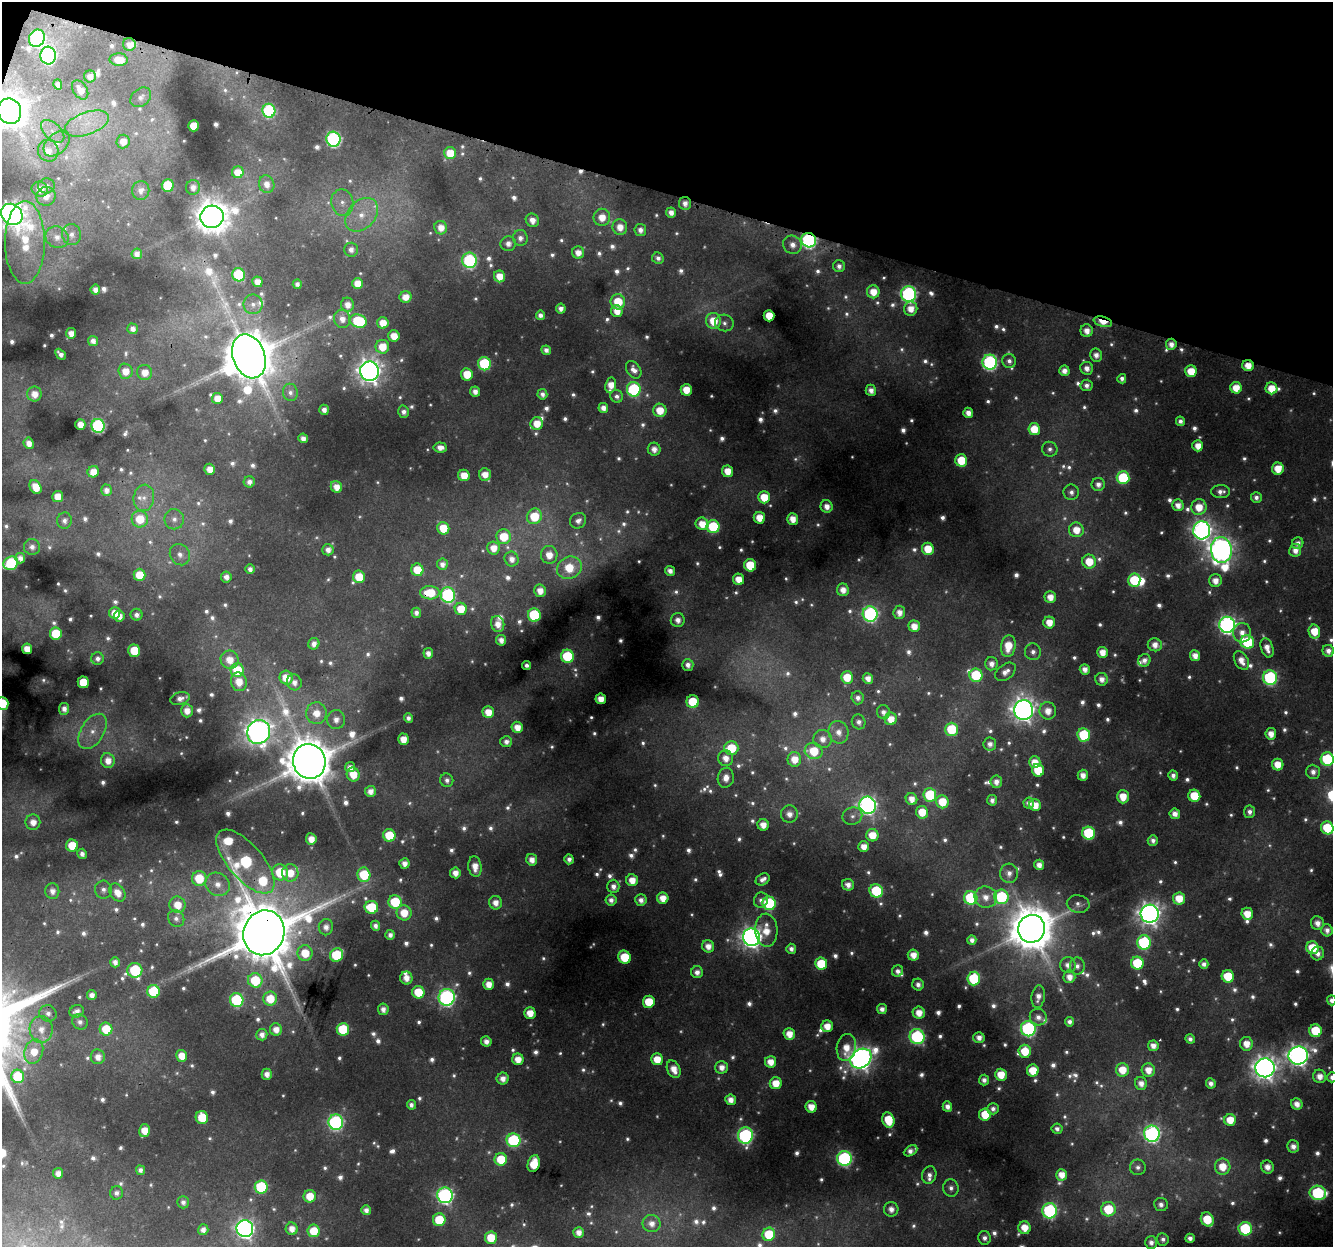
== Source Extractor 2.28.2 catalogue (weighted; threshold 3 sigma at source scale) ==
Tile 2 of 4 x 4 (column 2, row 1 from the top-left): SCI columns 1364-2694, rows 4061-5305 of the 5382 x 5583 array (HDU 1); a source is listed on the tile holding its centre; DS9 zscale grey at full resolution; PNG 1335 x 1249 px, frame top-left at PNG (2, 2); each listed source drawn as its Kron ellipse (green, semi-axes under 4 px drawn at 4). Shown black and unused: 15% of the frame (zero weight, under 3 of 4 exposures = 4% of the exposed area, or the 3 px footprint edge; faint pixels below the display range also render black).
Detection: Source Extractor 2.28.2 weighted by HDU 2 'WHT'; one run over the whole footprint, this tile lists its part. Background 0.0264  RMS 0.0038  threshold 0.017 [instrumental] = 3 sigma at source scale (4.5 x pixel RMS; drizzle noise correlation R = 1.50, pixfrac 1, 0.0396/0.0396 arcsec/px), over >= 5 px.
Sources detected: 1128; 183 too faint to see at this stretch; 1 inside a brighter object's white glare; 3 cosmic-ray / hot-pixel residue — neither listed nor drawn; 23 inside a brighter listed object's ellipse — not listed separately; of the other 918, all 500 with FLUX_AUTO >= 2.25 (the completeness limit of this list) listed and drawn (418 fainter detections not listed), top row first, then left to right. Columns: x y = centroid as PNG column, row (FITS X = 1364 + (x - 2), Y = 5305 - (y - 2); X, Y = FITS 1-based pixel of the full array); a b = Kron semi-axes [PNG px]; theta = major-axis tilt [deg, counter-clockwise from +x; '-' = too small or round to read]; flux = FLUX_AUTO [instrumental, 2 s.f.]
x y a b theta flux
37 38 9 7 61 99
129 44 6 6 - 4.2
48 56 9 7 -84 100
119 60 9 6 -3 7.6
90 76 6 6 - 3.2
58 84 5 4 - 2.8
80 90 11 7 -57 5.2
141 97 11 8 42 2.7
9 111 13 11 -71 1000
269 111 7 6 - 58
87 124 23 11 20 9.1
194 126 5 5 - 13
53 131 14 8 -43 3.8
333 139 7 7 - 100
123 142 7 6 - 5.4
57 143 15 10 43 4.1
48 151 11 10 - 5.7
450 153 6 6 - 11
238 172 6 6 - 8.4
267 184 9 7 -71 4.4
46 186 8 7 - 2.3
168 186 6 6 - 29
193 187 7 7 - 3.3
40 189 8 7 - 5.1
141 190 9 8 - 3.7
46 196 9 9 - 4.8
342 203 13 11 -79 4.9
685 203 6 6 - 3.4
671 212 5 5 - 3.8
12 214 11 9 -41 640
362 215 19 14 47 11
212 217 12 11 - 990
602 217 9 8 - 7.6
532 220 7 6 - 4.2
620 227 8 7 - 6.2
441 228 7 6 - 5.3
640 230 6 5 - 3.1
72 235 10 9 - 3.1
57 237 12 10 -29 4.6
520 238 8 7 - 3
809 240 7 7 - 120
25 242 41 20 -90 31
508 244 8 7 - 3.3
792 245 9 9 - 4.5
351 250 7 7 - 2.9
578 253 6 6 - 4.9
137 254 5 5 - 3.1
658 258 6 5 - 2.3
469 260 8 7 - 69
839 266 6 6 - 2.7
239 275 6 6 - 42
499 276 6 5 - 7.8
257 282 5 5 - 4.6
358 283 6 5 - 7.5
297 284 4 4 - 2.3
95 290 5 5 - 3.3
873 292 6 6 - 7.9
909 294 8 7 - 120
405 297 6 6 - 5.7
618 302 7 7 - 15
253 304 10 9 - 3.1
347 305 7 6 - 4.5
561 308 5 5 - 3.1
911 309 7 6 - 6.6
617 311 6 5 - 6.3
540 315 4 4 - 2.7
769 316 5 5 - 10
342 319 9 8 - 4.3
358 321 8 6 -15 30
713 321 8 7 - 11
1103 322 9 5 -14 12
383 323 6 5 - 7.5
724 323 9 8 - 2.4
133 329 5 5 - 3.1
1087 331 6 6 - 5
71 333 5 5 - 4.6
394 336 6 5 - 7.3
93 341 5 5 - 3
1171 344 5 5 - 4
382 347 7 6 - 9.9
546 350 5 4 - 3
60 354 6 4 -46 2.3
1096 355 6 6 - 3.5
249 356 22 16 -70 2900
1009 361 7 6 - 2.5
990 362 7 7 - 110
484 364 6 6 - 42
1248 366 6 5 - 7.1
1087 368 6 6 - 3.5
634 370 10 6 -55 3.7
125 371 7 7 - 7.2
369 371 10 9 - 500
1064 371 5 5 - 4.1
1191 371 6 6 - 11
145 373 7 7 - 6.8
467 374 6 6 - 12
1122 379 5 4 - 2.3
611 385 8 5 81 6.9
1086 385 6 5 - 2.7
1236 388 6 5 - 9.1
1271 388 6 6 - 11
634 389 7 7 - 52
686 390 6 5 - 9.4
871 390 5 5 - 3.7
290 392 9 7 -80 2.3
475 392 5 5 - 3.5
34 394 7 7 - 5.4
542 394 5 5 - 2.4
617 396 6 6 - 2.4
217 398 5 5 - 6.6
603 408 5 5 - 4
324 410 5 5 - 3.2
660 410 7 6 - 10
404 412 6 5 - 2.6
968 413 5 5 - 4.1
1180 421 5 4 - 2.3
537 424 6 6 - 7.7
80 425 5 5 - 5.9
98 426 7 6 - 86
1034 429 6 6 - 11
303 438 5 4 - 3.3
29 443 5 5 - 4.4
1198 446 5 5 - 6.1
440 447 7 5 -4 3.9
654 449 6 6 - 4.4
1050 449 8 7 - 2.2
961 460 6 6 - 17
210 469 5 5 - 5.6
1278 469 6 6 - 9.5
727 471 6 5 - 8
93 472 6 5 - 7.3
485 474 6 6 - 5.5
464 475 6 5 - 8.5
1123 478 6 6 - 38
249 482 5 5 - 3
1098 484 6 6 - 3.2
35 487 7 5 -59 9.4
336 487 6 5 - 5.6
106 490 5 5 - 3.3
1071 492 8 7 - 2.5
1221 492 9 6 2 3.2
58 496 5 5 - 7.3
764 497 6 6 - 12
1256 497 5 5 - 2.3
144 498 13 10 81 4.5
1178 505 6 5 - 4.3
827 506 6 6 - 4.5
1199 507 8 7 - 9.9
534 516 8 7 - 18
759 518 6 5 - 8.5
140 519 8 8 - 13
174 519 10 9 - 3.4
793 519 6 5 - 6.3
64 521 8 7 - 2.5
578 521 8 7 - 3.2
702 524 6 6 - 8
713 527 6 6 - 32
443 528 6 6 - 12
1076 530 7 7 - 8.7
1202 530 9 8 - 260
504 537 7 7 - 13
1298 543 6 5 - 3.1
32 547 8 8 - 2.9
493 548 6 6 - 6
928 549 6 6 - 12
328 550 6 5 - 3.6
1221 550 13 10 -86 430
1295 550 6 6 - 4.2
180 555 11 9 -56 3.8
549 555 9 8 - 7.3
20 558 5 5 - 3.1
511 559 7 7 - 4
1089 562 7 6 - 12
11 563 7 6 - 47
442 564 5 5 - 3.1
750 565 6 6 - 20
569 568 13 11 25 17
250 569 5 4 - 2.8
417 570 6 6 - 13
670 571 5 5 - 3.1
140 575 6 6 - 13
226 577 5 5 - 3.1
359 577 6 6 - 14
738 579 6 5 - 7.2
1134 580 6 6 - 30
1215 581 6 6 - 5.4
843 590 6 6 - 5.1
540 591 6 6 - 5.7
430 593 10 6 -1 15
448 595 8 7 - 95
1050 597 6 6 - 6
461 609 6 6 - 10
899 612 6 6 - 4.5
115 613 6 5 - 6.8
416 613 5 5 - 2.6
870 614 8 7 - 110
136 615 6 6 - 2.3
534 615 6 6 - 42
119 616 5 5 - 4.4
678 620 7 7 - 3.8
1049 622 6 6 - 7.2
498 624 8 6 -74 5.3
1227 625 8 7 - 220
914 626 5 5 - 6.3
1314 631 7 5 -77 12
1242 633 9 9 - 5.1
56 634 6 6 - 21
501 640 5 5 - 3.4
1247 642 7 6 - 41
314 644 6 5 - 3.3
1155 645 7 6 - 4.9
1008 646 11 7 83 13
1267 648 10 6 -72 5.2
27 649 5 5 - 7.5
134 651 6 6 - 17
1328 651 6 6 - 3.5
1033 652 8 8 - 2.7
1102 652 5 5 - 6.1
428 653 5 5 - 3.4
567 656 6 6 - 30
1195 656 5 5 - 5
97 658 6 6 - 2.6
230 660 9 8 - 7.8
1144 660 6 6 - 3.2
1241 660 10 6 -60 5.7
991 664 6 6 - 4
527 665 4 4 - 2.3
688 665 6 5 - 3.3
1085 669 5 5 - 3.7
237 670 7 6 - 18
1005 672 11 7 37 4.1
976 675 7 6 - 29
847 677 6 6 - 12
286 678 7 6 - 11
868 678 5 5 - 4.3
1270 678 7 7 - 84
1102 679 6 6 - 3.9
83 682 6 5 - 16
239 682 9 8 - 8.9
294 682 8 7 - 3.6
858 698 6 6 - 2.6
180 699 10 6 14 3
601 699 5 5 - 6.6
693 702 6 6 - 21
2 704 6 6 - 21
64 709 6 5 - 3.5
1024 710 10 9 - 440
187 711 7 6 - 5.2
1048 711 9 8 - 6.1
488 712 6 5 - 7.9
883 712 7 6 - 2.8
316 713 11 10 - 8.2
408 718 5 4 - 2.3
891 719 6 6 - 7.5
336 720 9 9 - 4.1
859 722 7 6 - 2.6
517 727 6 5 - 6.5
951 729 6 6 - 26
92 731 19 11 58 7.9
259 732 12 11 - 570
838 732 11 10 - 5.1
1271 734 5 5 - 5.8
1084 735 6 6 - 31
403 739 6 5 - 7.2
823 739 9 9 - 4.7
506 742 6 5 - 2.7
990 744 6 6 - 3.2
731 748 7 7 - 16
814 751 9 8 - 16
726 758 8 7 - 5.4
794 759 7 7 - 8.1
1327 759 7 6 - 41
108 761 7 7 - 5.5
309 761 17 16 - 2700
1035 762 6 6 - 6.5
1278 765 6 5 - 9
350 767 5 5 - 3.7
1038 770 6 6 - 19
1313 772 7 7 - 3.3
353 774 7 6 - 9.9
1083 775 5 5 - 4.6
1173 775 5 4 - 2.6
726 778 10 8 81 5.4
447 780 7 6 - 2.5
996 782 6 6 - 3.7
370 791 5 5 - 3.9
930 795 6 6 - 27
1194 796 6 6 - 18
1123 797 7 6 - 8.8
911 799 6 5 - 5.3
992 800 5 5 - 2.5
942 802 6 6 - 14
1029 803 5 5 - 3.3
868 805 9 8 - 200
1035 805 6 5 - 8
922 812 6 6 - 11
1249 812 6 5 - 2.6
789 814 9 8 - 4.3
1175 814 5 5 - 4.2
852 816 10 8 20 2.3
33 822 7 7 - 5.5
763 825 6 5 - 5.9
1327 828 6 6 - 24
1089 833 6 6 - 41
389 835 6 6 - 19
872 835 6 6 - 9.5
311 839 5 5 - 5.9
1153 840 5 5 - 2.6
72 846 6 6 - 15
864 847 5 5 - 5.8
82 854 5 5 - 3
569 859 5 4 - 2.8
532 860 6 5 - 4.8
245 862 39 17 -49 98
404 863 5 5 - 4
1039 865 5 5 - 4.2
475 867 10 6 -82 6.3
280 872 8 7 - 20
290 873 8 8 - 9.6
455 873 5 5 - 4.5
1009 873 9 9 - 3.7
364 875 7 6 - 25
199 878 7 7 - 17
763 879 7 5 30 3.1
632 880 6 6 - 7
218 884 13 11 -35 6.3
848 885 6 5 - 3.9
613 886 6 6 - 3.6
103 890 9 8 - 2.5
52 891 8 7 - 3.6
876 891 7 6 - 31
117 893 10 7 -55 6.6
986 897 11 10 - 5.4
1001 897 7 7 - 50
663 898 6 5 - 7
971 898 7 6 - 46
1179 898 6 6 - 10
611 900 5 5 - 3
641 900 6 5 - 3.3
761 900 8 7 - 2.5
395 902 7 6 - 24
495 903 7 6 - 4.7
769 903 7 6 - 53
1078 904 11 8 -12 2.4
177 905 8 8 - 8.9
371 907 7 6 - 21
404 913 7 7 - 9.9
1150 914 9 9 - 430
1247 914 6 5 - 8.8
176 919 9 7 -48 2.6
1317 923 7 6 - 4.6
375 926 5 4 - 2.7
326 927 8 7 - 3.9
1031 929 14 13 - 2100
766 930 16 11 -86 9.7
1327 930 6 6 - 3.5
264 933 23 20 69 5400
390 935 5 5 - 2.8
751 937 9 8 - 350
972 940 5 4 - 3
1144 942 7 7 - 56
708 946 6 6 - 4.9
1312 948 6 6 - 18
791 949 5 5 - 2.6
305 953 8 7 - 12
1318 953 7 6 - 3.6
337 955 7 6 - 33
913 955 5 5 - 5.8
624 957 7 6 - 21
115 962 5 4 - 3
1137 963 6 6 - 28
821 964 6 6 - 20
1204 964 5 4 - 2.5
1068 965 8 8 - 4.1
1077 966 8 7 - 2.7
135 970 7 7 - 43
898 971 6 5 - 2.6
697 972 6 6 - 3.5
1228 976 6 6 - 19
1069 977 6 6 - 4.9
406 978 6 6 - 4.8
974 978 7 6 - 41
255 980 7 7 - 22
489 984 6 5 - 6.1
918 985 6 5 - 3.1
153 991 6 6 - 32
418 992 6 6 - 16
92 995 5 5 - 3.4
447 997 8 8 - 180
1038 997 11 6 81 4.4
270 999 7 7 - 12
237 1000 7 6 - 41
1332 1000 5 5 - 2.9
649 1002 6 6 - 16
383 1009 5 5 - 3.5
882 1009 5 5 - 3.1
77 1011 7 6 - 3.6
48 1013 9 8 - 3.1
530 1013 6 5 - 8.5
919 1013 6 6 - 6.7
1038 1017 8 8 - 3.6
80 1022 8 7 - 2.7
1070 1022 4 4 - 2.5
827 1026 6 5 - 7.3
41 1029 13 11 -87 7.4
106 1029 6 6 - 16
276 1029 6 6 - 5.2
343 1029 6 6 - 25
1028 1029 7 7 - 110
1315 1031 6 6 - 23
789 1034 6 5 - 7.1
262 1035 6 5 - 3.5
917 1037 7 7 - 79
979 1037 5 5 - 3.9
1190 1039 5 4 - 2.3
486 1041 5 5 - 3.8
1246 1044 7 6 - 6.9
1153 1046 5 5 - 4.4
846 1047 13 9 79 8.5
34 1051 12 9 72 10
1025 1051 6 6 - 14
181 1056 6 5 - 7.6
1298 1056 10 9 - 350
98 1057 7 7 - 4.7
861 1058 11 9 36 450
518 1059 6 5 - 6.9
657 1059 6 5 - 9.7
770 1062 6 5 - 6.7
722 1067 6 6 - 4.7
1265 1068 9 9 - 510
674 1069 9 6 -66 6.8
1033 1070 6 6 - 12
1122 1070 6 6 - 10
1148 1070 7 6 - 6.9
267 1074 5 5 - 3.7
1001 1075 6 6 - 11
18 1076 7 6 - 24
1319 1076 7 6 - 5.1
1332 1077 5 5 - 2.8
503 1079 6 6 - 4.4
984 1080 5 5 - 2.8
776 1083 6 6 - 8.9
1141 1083 6 6 - 4.2
1211 1083 5 4 - 2.9
731 1100 5 5 - 4.8
1297 1104 6 5 - 4.7
411 1105 5 4 - 2.4
947 1106 5 4 - 3.4
811 1107 6 5 - 7.1
993 1109 6 5 - 2.6
985 1115 6 6 - 15
202 1118 6 6 - 17
888 1120 8 6 -75 18
1230 1120 6 6 - 9.2
336 1122 7 7 - 130
1057 1129 5 5 - 2.3
144 1131 6 5 - 8.4
1152 1134 8 8 - 170
745 1136 8 7 - 120
513 1140 7 7 - 62
1293 1146 6 6 - 3.8
911 1151 7 5 29 3.6
844 1158 7 7 - 110
501 1159 6 6 - 17
534 1164 8 6 73 14
1138 1167 8 7 - 2.4
1223 1167 8 7 - 10
1267 1167 6 6 - 4.8
140 1170 5 4 - 2.5
58 1173 5 5 - 3.4
929 1175 9 7 74 3
1062 1175 6 5 - 6.5
261 1187 6 6 - 41
951 1188 8 7 - 2.6
117 1193 7 6 - 2.3
1318 1193 8 7 - 64
445 1195 8 7 - 160
310 1196 6 6 - 10
183 1202 6 6 - 2.4
1161 1205 7 6 - 2.8
891 1209 7 7 - 4.2
1108 1209 7 7 - 21
366 1210 5 5 - 3.4
1050 1211 7 7 - 100
1207 1219 7 6 - 18
439 1220 6 6 - 18
652 1224 9 8 - 4.4
1024 1228 6 6 - 8.6
245 1229 8 8 - 270
292 1229 6 6 - 5.1
1245 1229 7 6 - 38
203 1230 5 5 - 3.4
314 1231 6 6 - 13
579 1232 5 5 - 4.3
769 1234 7 6 - 23
491 1238 6 6 - 14
984 1238 7 6 - 2.6
1190 1238 5 4 - 2.9
1163 1239 6 6 - 2.3
1151 1242 6 6 - 3.2
Overlapping masked pixels (flux is a lower limit): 12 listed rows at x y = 9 111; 685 203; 809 240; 1103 322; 1171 344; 249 356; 1248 366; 1221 550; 430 593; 448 595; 245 862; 264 933
Isophote crosses this tile's border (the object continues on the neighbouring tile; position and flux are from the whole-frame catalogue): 9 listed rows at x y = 9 111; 12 214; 2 704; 1327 759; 1327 828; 1332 1000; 1315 1031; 1332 1077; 1318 1193